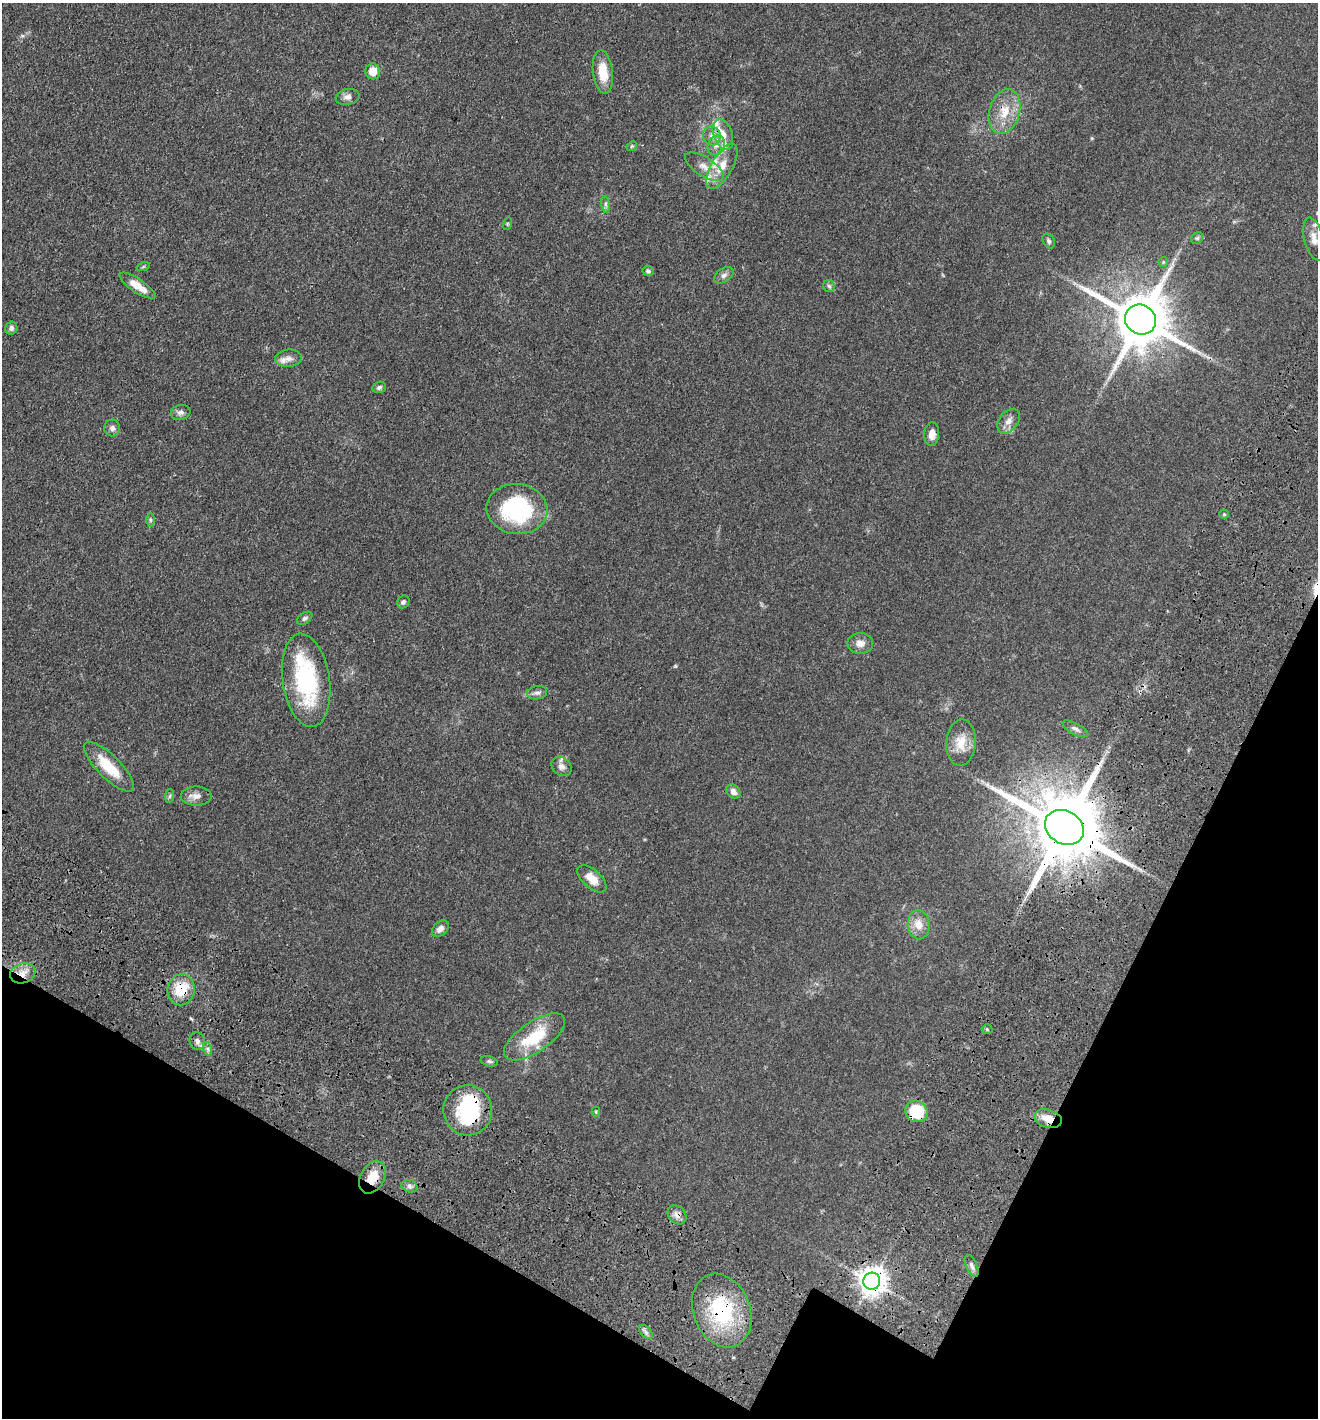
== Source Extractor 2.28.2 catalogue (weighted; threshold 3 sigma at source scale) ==
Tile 15 of 4 x 4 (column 3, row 4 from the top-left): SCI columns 2965-4280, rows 141-1556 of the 6066 x 6001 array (HDU 1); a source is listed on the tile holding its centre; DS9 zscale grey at full resolution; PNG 1320 x 1420 px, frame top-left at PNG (2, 3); each listed source drawn as its Kron ellipse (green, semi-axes under 4 px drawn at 4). Shown black and unused: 19% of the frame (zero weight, under 3 of 4 exposures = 11% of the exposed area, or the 3 px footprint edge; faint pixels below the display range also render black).
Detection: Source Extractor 2.28.2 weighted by HDU 2 'WHT'; one run over the whole footprint, this tile lists its part. Background 0.0631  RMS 0.0045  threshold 0.0202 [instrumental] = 3 sigma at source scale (4.5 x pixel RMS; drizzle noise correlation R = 1.50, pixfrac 1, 0.05/0.05 arcsec/px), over >= 5 px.
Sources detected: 76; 2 inside a brighter object's white glare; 1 cosmic-ray / hot-pixel residue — neither listed nor drawn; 7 inside a brighter listed object's ellipse — not listed separately; the other 66 listed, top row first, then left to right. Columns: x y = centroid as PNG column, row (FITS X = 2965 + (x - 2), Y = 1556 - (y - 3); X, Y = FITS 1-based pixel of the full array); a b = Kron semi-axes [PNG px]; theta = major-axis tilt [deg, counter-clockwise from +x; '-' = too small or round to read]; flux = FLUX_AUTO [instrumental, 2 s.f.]
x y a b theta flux
373 71 8 7 - 4.8
603 72 22 10 -83 8.8
348 97 12 8 10 2
1005 112 23 15 74 9.9
723 134 16 9 -70 4.9
712 136 9 8 - 2.5
716 145 10 8 62 2.7
632 146 5 4 - 0.55
722 166 25 10 60 7.4
704 167 22 9 -33 4.8
606 204 8 4 -82 1.1
507 224 6 4 72 0.51
1197 238 6 5 - 0.75
1314 239 22 9 -76 4.4
1049 241 8 6 -58 1.1
1163 262 5 4 - 0.53
143 267 6 4 19 0.59
648 271 5 5 - 1
724 275 10 7 33 1.6
137 286 21 6 -34 6
829 286 6 5 - 0.79
1141 320 16 14 -31 2900
11 328 6 6 - 1.3
288 358 13 8 6 2.6
379 387 7 5 19 1.1
181 412 10 7 11 1.6
1009 421 14 9 51 3.1
112 428 8 7 - 1.6
932 434 12 7 85 3.5
517 509 30 25 -7 43
1224 514 5 4 - 0.55
150 520 6 4 -89 0.67
403 602 7 6 - 1.2
305 618 8 5 36 1.1
860 643 13 10 -1 3.2
306 680 47 23 -81 44
537 693 10 6 8 1.5
1075 729 14 5 -28 1.8
961 743 23 15 86 8
562 766 11 8 -43 2.5
109 767 33 11 -45 13
733 792 8 6 -47 2.3
170 796 7 4 87 0.72
196 796 15 9 1 3.1
1064 827 20 16 -31 5300
592 879 18 9 -41 6.1
919 925 15 11 -84 5
440 929 10 6 42 2.2
23 973 13 9 19 4.6
181 990 15 13 80 14
987 1029 5 5 - 0.54
534 1037 35 15 34 19
197 1041 9 7 -74 1.9
208 1049 7 4 -71 0.91
489 1061 9 5 -14 0.88
468 1110 25 24 - 33
916 1111 11 10 - 19
596 1112 5 4 - 0.51
1048 1119 14 9 -16 6.5
372 1177 17 12 61 8.2
409 1186 8 6 -17 1.4
677 1215 10 8 -43 2.3
972 1266 12 5 -65 1.5
872 1281 8 8 - 530
722 1311 38 28 -69 38
646 1332 8 5 -46 1.2
Overlapping masked pixels (flux is a lower limit): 11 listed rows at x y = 1005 112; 1064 827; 23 973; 181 990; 468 1110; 916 1111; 1048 1119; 372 1177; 677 1215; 872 1281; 722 1311